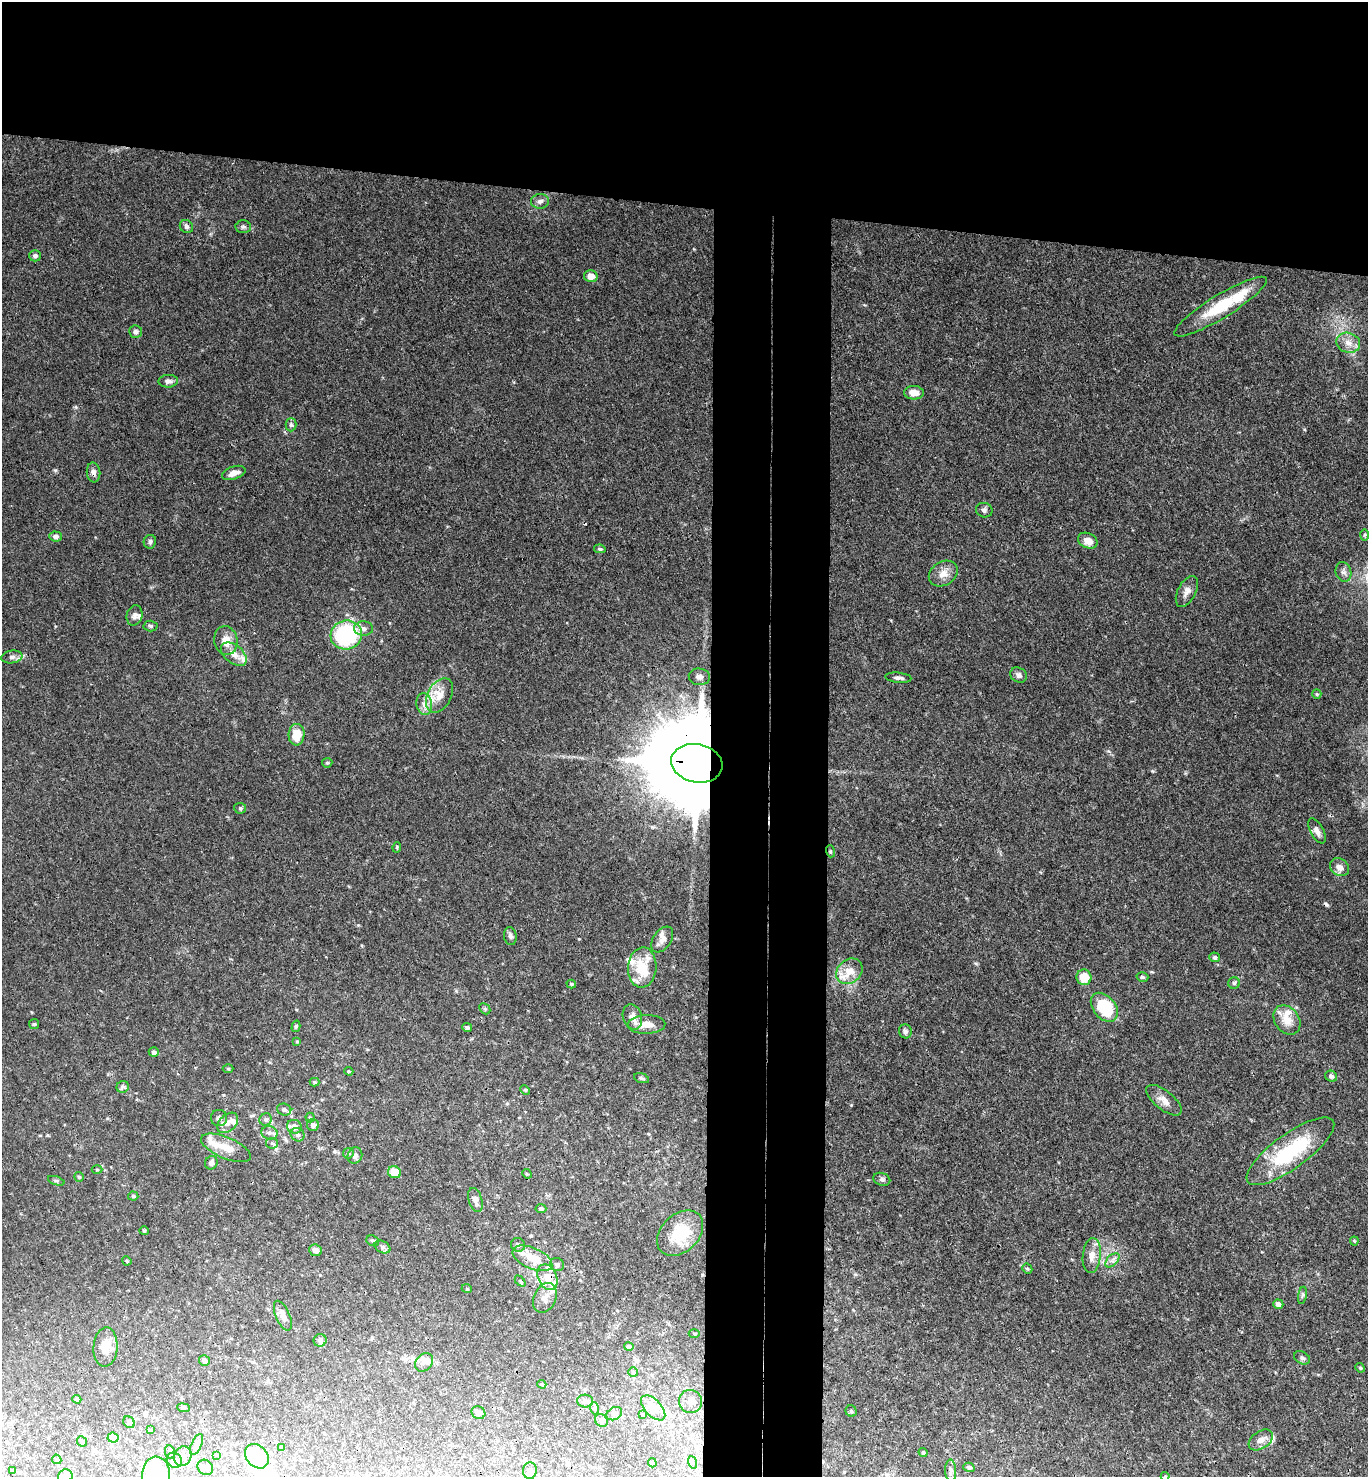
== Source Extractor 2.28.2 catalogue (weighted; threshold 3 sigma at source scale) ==
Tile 2 of 3 x 3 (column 2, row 1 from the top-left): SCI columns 1526-2891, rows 2961-4435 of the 4515 x 4442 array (HDU 1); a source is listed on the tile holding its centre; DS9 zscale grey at full resolution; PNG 1370 x 1479 px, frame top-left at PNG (2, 2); each listed source drawn as its Kron ellipse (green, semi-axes under 4 px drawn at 4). Shown black and unused: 21% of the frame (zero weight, under 3 of 4 exposures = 6% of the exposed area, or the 3 px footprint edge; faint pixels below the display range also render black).
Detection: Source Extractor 2.28.2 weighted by HDU 2 'WHT'; one run over the whole footprint, this tile lists its part. Background 0.039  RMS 0.003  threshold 0.0133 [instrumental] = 3 sigma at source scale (4.5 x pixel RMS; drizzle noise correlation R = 1.50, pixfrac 1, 0.05/0.05 arcsec/px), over >= 5 px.
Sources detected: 180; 2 inside a brighter object's white glare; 2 cosmic-ray / hot-pixel residue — neither listed nor drawn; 16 inside a brighter listed object's ellipse — not listed separately; the other 160 listed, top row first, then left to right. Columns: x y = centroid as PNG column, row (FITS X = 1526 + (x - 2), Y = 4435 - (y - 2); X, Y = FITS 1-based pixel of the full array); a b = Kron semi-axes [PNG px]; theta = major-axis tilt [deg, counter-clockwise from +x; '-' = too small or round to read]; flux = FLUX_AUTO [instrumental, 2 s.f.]
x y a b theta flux
540 201 9 7 6 1.2
186 227 7 6 - 0.73
243 227 7 6 - 0.69
35 256 6 5 - 0.81
591 276 7 6 - 2.5
1220 307 54 11 32 13
136 332 6 6 - 0.98
1348 343 12 10 -17 2.7
168 381 9 6 2 1.1
914 393 10 7 -2 2.6
291 425 6 5 - 0.62
94 472 10 6 -85 1.3
234 473 12 6 20 2.1
984 510 8 7 - 0.81
1365 535 6 4 89 0.4
55 536 6 5 - 0.94
1088 541 10 7 -24 2.8
150 542 7 6 - 0.78
600 549 6 4 -9 0.53
1343 572 10 7 -75 1.2
943 573 15 11 33 2.9
1187 591 17 9 63 2
135 615 10 8 75 1.3
150 626 7 5 -3 0.61
364 628 9 7 -3 1.5
346 635 16 14 16 30
226 641 14 11 -77 3.6
234 654 15 9 -40 2.8
12 657 10 6 8 1.2
1018 675 8 7 - 1
699 677 10 8 -5 1.4
898 678 13 5 -6 1.1
1317 694 5 4 - 0.35
439 695 18 12 62 4.3
424 704 11 8 -81 1.8
297 735 11 8 85 5.6
327 763 5 4 - 0.38
697 763 26 19 -10 7600
240 808 6 5 - 0.51
1317 831 14 6 -61 1.7
397 847 5 3 - 0.32
830 851 6 4 -73 0.42
1339 867 10 8 -37 2
510 936 9 6 -82 0.86
662 939 14 9 55 2.1
1215 957 5 4 - 0.74
642 967 20 14 85 9.4
849 971 14 11 40 4.6
1084 977 8 7 - 5.8
1142 977 6 4 -17 0.5
1234 983 6 5 - 0.52
571 984 5 3 - 0.44
1104 1007 16 11 -50 17
485 1009 6 4 -45 0.45
632 1017 13 9 -73 2.4
1287 1020 16 12 -56 4.1
34 1024 5 5 - 0.43
646 1024 19 9 2 3.8
296 1026 6 4 74 0.44
467 1028 5 4 - 0.79
905 1031 7 6 - 0.74
297 1041 4 4 - 0.35
154 1052 5 4 - 0.84
228 1069 5 3 - 0.3
349 1071 4 3 - 0.29
1331 1076 6 5 - 0.87
642 1078 8 4 -17 0.54
315 1082 5 4 - 0.35
123 1087 6 5 - 0.67
525 1090 5 4 - 0.34
1164 1100 21 9 -39 2.6
284 1110 7 6 - 0.73
219 1118 8 8 - 1.2
310 1118 5 4 - 0.36
266 1119 6 6 - 0.73
228 1123 12 8 44 2.2
313 1125 6 6 - 1.2
294 1127 7 6 - 1.9
270 1133 8 6 -16 1.1
298 1135 7 6 - 0.84
272 1143 6 5 - 0.57
226 1148 27 10 -23 4.7
1290 1151 53 17 36 24
348 1153 5 5 - 0.49
355 1156 8 7 - 1.2
211 1163 7 6 - 1.1
97 1170 5 3 - 0.28
394 1172 7 6 - 5.2
527 1174 5 4 - 0.34
79 1177 5 5 - 0.44
882 1179 8 6 -19 0.77
56 1181 9 4 -18 0.49
133 1196 5 4 - 0.48
475 1200 12 6 -74 1.7
541 1208 5 4 - 0.64
144 1231 4 4 - 0.31
680 1233 26 18 44 11
373 1241 6 5 - 0.67
1354 1241 4 4 - 0.3
518 1245 7 6 - 0.96
382 1247 8 5 -28 0.89
316 1250 6 5 - 1.5
1092 1256 17 9 84 2.8
532 1258 21 10 -24 6.1
1112 1260 8 5 46 1
127 1261 5 3 - 0.3
557 1265 7 6 - 0.95
1027 1269 5 4 - 0.49
547 1277 13 9 -65 4.9
520 1281 6 4 -46 0.37
467 1289 5 3 - 0.28
1302 1295 9 4 80 0.58
545 1298 15 11 66 2.7
1278 1304 5 4 - 1.3
283 1316 16 7 -67 2
694 1333 5 3 - 0.36
320 1340 6 6 - 0.87
105 1347 19 12 86 3.6
629 1347 5 4 - 0.75
1302 1358 8 6 -28 0.84
204 1360 5 5 - 0.88
424 1362 10 8 49 1.5
1360 1368 5 4 - 0.39
633 1372 5 5 - 0.43
542 1384 5 3 - 0.37
77 1399 4 3 - 0.61
585 1401 8 6 -2 0.78
690 1401 12 11 - 2.3
184 1408 6 4 -6 0.43
594 1408 6 4 -72 0.49
653 1408 15 8 -46 3.7
851 1411 6 5 - 0.47
478 1413 7 6 - 1.5
614 1414 8 6 30 0.73
643 1414 3 3 - 0.3
601 1420 7 6 - 0.65
129 1422 6 5 - 0.59
150 1430 4 3 - 0.34
113 1438 5 5 - 4.3
1261 1440 13 8 34 2.2
82 1441 5 5 - 0.54
197 1445 11 5 65 0.86
282 1447 4 3 - 0.66
170 1452 7 5 -78 0.5
923 1453 5 3 - 0.41
217 1455 4 3 - 0.34
183 1456 10 8 67 1.5
257 1456 13 10 -47 12
57 1459 5 4 - 0.44
174 1460 8 7 - 1.1
692 1462 6 4 -70 0.48
652 1463 4 3 - 0.33
205 1467 8 7 - 0.94
969 1467 5 4 - 0.63
13 1470 4 3 - 0.23
530 1471 8 7 - 0.96
951 1471 11 5 -88 0.86
156 1475 18 14 86 19
65 1476 7 7 - 1.3
1165 1476 4 4 - 0.31
Overlapping masked pixels (flux is a lower limit): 3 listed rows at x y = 94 472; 697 763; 547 1277
Isophote crosses this tile's border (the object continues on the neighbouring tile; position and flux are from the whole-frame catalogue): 3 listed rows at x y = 156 1475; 65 1476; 1165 1476
Unlisted compact peaks at least as high as the median listed source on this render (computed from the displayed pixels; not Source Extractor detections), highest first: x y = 55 470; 1152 771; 358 925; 1108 751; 976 963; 456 991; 1152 972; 855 1274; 55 626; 1185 773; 47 1135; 1040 872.